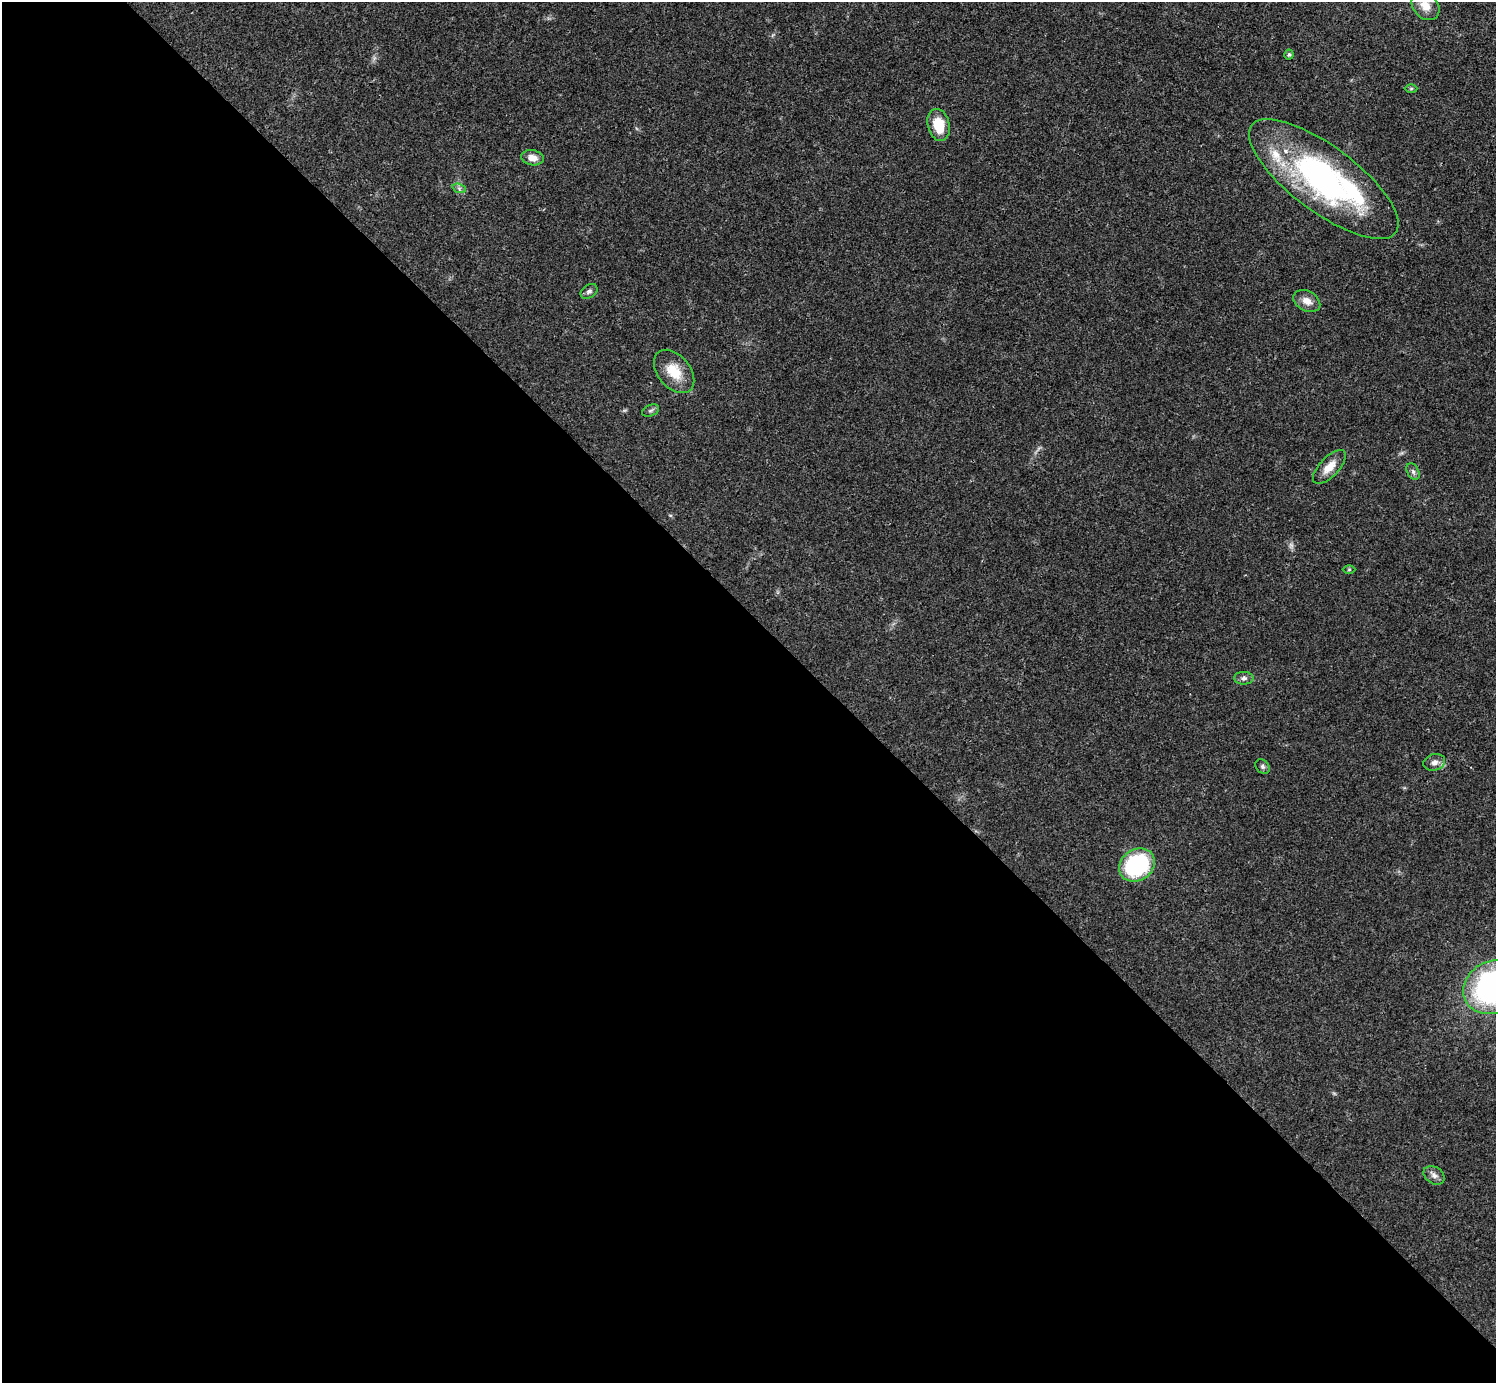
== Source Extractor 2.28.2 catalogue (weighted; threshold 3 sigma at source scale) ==
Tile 9 of 4 x 4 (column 1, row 3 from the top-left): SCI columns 3-1496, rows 1540-2920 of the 5982 x 5981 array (HDU 1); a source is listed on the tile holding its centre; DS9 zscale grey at full resolution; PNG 1498 x 1385 px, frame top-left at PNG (2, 2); each listed source drawn as its Kron ellipse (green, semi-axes under 4 px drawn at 4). Shown black and unused: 55% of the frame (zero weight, under 3 of 4 exposures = <1% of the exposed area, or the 3 px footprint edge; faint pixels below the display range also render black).
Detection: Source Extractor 2.28.2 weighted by HDU 2 'WHT'; one run over the whole footprint, this tile lists its part. Background 0.0208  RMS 0.0022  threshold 0.0101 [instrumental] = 3 sigma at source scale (4.5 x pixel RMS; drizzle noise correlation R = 1.50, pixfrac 1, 0.05/0.05 arcsec/px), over >= 5 px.
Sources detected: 27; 1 too faint to see at this stretch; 3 inside a brighter object's white glare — neither listed nor drawn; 3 inside a brighter listed object's ellipse — not listed separately; the other 20 listed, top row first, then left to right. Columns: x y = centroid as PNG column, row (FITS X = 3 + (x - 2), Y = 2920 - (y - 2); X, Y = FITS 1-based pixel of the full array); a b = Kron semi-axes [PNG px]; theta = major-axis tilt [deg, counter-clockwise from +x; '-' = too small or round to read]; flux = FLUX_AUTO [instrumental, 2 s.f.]
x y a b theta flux
1425 6 16 12 -46 2.9
1289 55 5 4 - 0.46
1411 88 6 4 1 0.31
939 125 16 11 -76 5.4
532 158 11 7 -9 2
1324 179 90 33 -37 55
459 188 7 4 -19 0.5
589 291 9 6 33 0.73
1307 301 14 9 -29 2
674 371 25 16 -50 5.7
651 410 9 5 23 0.5
1329 467 21 9 46 2.9
1413 472 9 5 -64 0.64
1349 569 6 4 1 0.29
1244 678 10 6 -1 0.85
1434 762 11 8 17 1.3
1263 766 8 6 -47 0.59
1137 865 19 15 35 23
1494 987 32 26 25 71
1434 1175 11 8 -34 1.1
Isophote crosses this tile's border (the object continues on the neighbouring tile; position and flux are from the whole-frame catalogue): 2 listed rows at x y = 1425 6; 1494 987